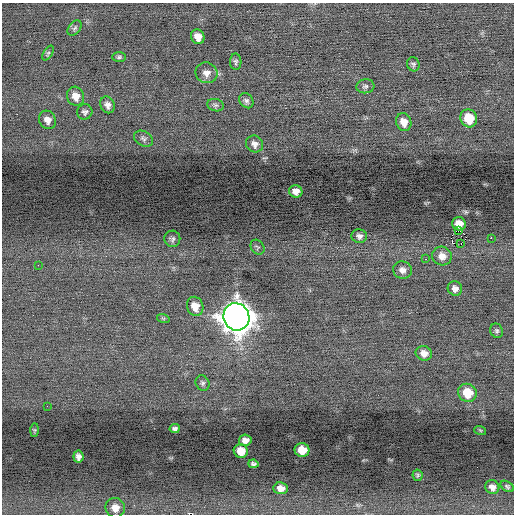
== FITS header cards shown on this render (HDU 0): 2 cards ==
NAXIS1  =                  512 / Axis length
NAXIS2  =                  512 / Axis length

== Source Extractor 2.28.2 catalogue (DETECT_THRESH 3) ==
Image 512 x 512 px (HDU 0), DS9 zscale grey, 1 PNG px = 1 image px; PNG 516 x 516 px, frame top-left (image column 1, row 512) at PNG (2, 3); each listed source drawn as its Kron ellipse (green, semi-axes under 4 px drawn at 4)
Background -0.125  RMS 0.69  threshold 2.08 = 3 sigma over >= 5 px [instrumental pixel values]
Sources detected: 55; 3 with non-positive FLUX_AUTO (blend fragments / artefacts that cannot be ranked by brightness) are neither listed nor drawn; the other 52 listed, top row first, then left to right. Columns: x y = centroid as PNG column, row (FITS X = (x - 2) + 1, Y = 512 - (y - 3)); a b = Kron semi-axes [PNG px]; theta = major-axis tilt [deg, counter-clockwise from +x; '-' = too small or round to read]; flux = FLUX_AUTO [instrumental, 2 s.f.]
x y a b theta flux
75 28 9 5 53 110
198 37 7 6 - 360
48 53 8 4 57 78
119 57 7 5 1 89
236 62 8 6 -89 100
413 64 7 6 - 100
206 73 11 10 - 290
365 86 9 7 6 130
76 96 10 8 -65 420
246 101 8 6 -51 130
108 105 8 7 - 200
215 105 8 6 -14 110
85 112 8 7 - 150
469 118 9 8 - 1000
47 120 9 8 - 270
404 122 9 7 -72 410
143 139 10 7 -30 150
254 144 9 8 - 230
296 191 6 6 - 290
459 224 7 6 - 450
458 231 3 2 - 1000
359 236 8 7 - 180
491 238 2 2 - 910
172 239 8 8 - 140
461 243 2 2 - 31
257 247 8 6 -53 94
442 256 10 9 - 360
426 259 2 2 - 370
38 265 2 2 - 66
402 270 9 8 - 240
455 288 7 7 - 210
195 306 10 8 -71 500
236 317 14 13 - 67000
163 318 6 4 -18 56
497 331 7 6 - 110
424 353 8 7 - 320
202 383 8 6 -64 110
467 393 9 8 - 990
47 406 2 2 - 54
175 429 5 4 - 120
35 430 7 4 90 57
480 430 6 3 -19 45
245 440 6 5 - 250
302 450 7 7 - 720
241 451 7 6 - 610
78 457 6 5 - 180
253 464 5 4 - 97
417 475 6 5 - 70
507 486 7 4 -33 89
492 487 7 6 - 240
281 488 7 6 - 330
115 508 10 9 - 430
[3 non-positive-flux detections neither listed nor drawn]